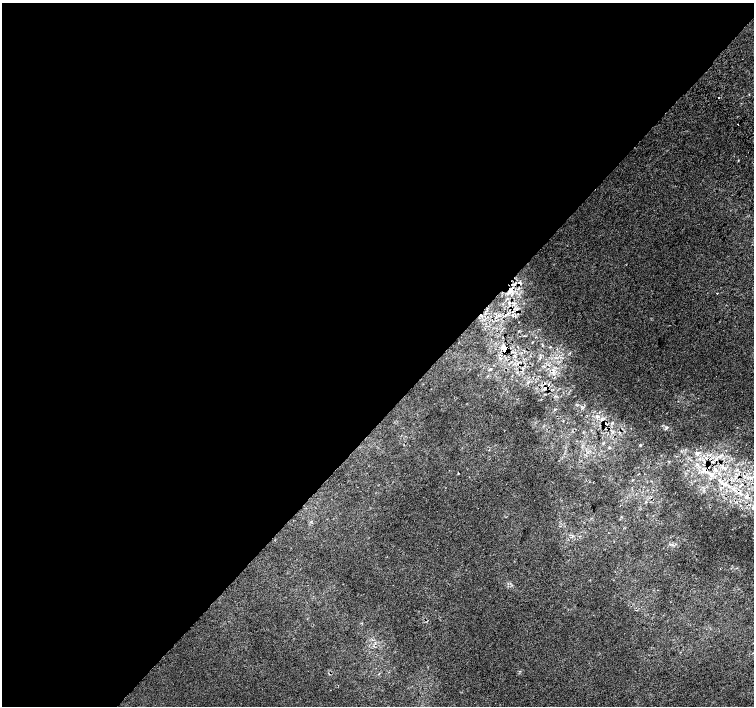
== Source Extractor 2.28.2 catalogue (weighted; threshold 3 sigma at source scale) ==
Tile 5 of 4 x 4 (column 1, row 2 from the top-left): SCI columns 36-1538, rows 3080-4486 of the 6074 x 6092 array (HDU 1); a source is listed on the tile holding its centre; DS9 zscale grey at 2 x 2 block average (1 PNG px = mean of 2 x 2 image px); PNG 756 x 708 px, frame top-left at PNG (2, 3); no overlay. Shown black and unused: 59% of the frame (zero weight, under 2 of 3 exposures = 2% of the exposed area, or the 3 px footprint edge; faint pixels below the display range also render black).
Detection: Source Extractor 2.28.2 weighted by HDU 2 'WHT'; one run over the whole footprint, this tile lists its part. Background 2.66e-04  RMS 0.0069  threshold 0.0311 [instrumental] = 3 sigma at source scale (4.5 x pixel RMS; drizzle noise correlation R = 1.50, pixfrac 1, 0.0396/0.0396 arcsec/px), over >= 5 px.
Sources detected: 49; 6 cosmic-ray / hot-pixel residue — not listed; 5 inside a brighter listed object's ellipse — not listed separately; the other 38 listed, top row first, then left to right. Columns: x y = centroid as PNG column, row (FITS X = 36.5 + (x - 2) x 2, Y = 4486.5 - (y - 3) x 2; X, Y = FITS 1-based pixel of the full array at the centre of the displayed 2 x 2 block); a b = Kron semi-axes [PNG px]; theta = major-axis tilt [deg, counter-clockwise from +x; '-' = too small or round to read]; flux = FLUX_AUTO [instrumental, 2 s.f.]
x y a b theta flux
749 95 2 2 - 0.94
719 98 2 2 - 4.1
738 125 2 2 - 4.2
519 283 7 5 16 4.6
509 292 10 3 61 6
717 294 2 2 - 2
505 350 4 3 - 33
515 356 3 3 - 2.1
556 357 3 2 - 1.5
490 369 4 3 - 2
553 370 6 3 -56 3.4
487 376 3 2 - 0.87
545 387 3 2 - 22
582 408 3 2 - 0.95
555 409 3 2 - 2
605 423 4 3 - 2
612 423 4 3 - 1.5
666 428 6 3 47 2.4
603 443 3 2 - 1.6
640 445 3 3 - 1.4
609 448 3 2 - 1
697 453 3 3 - 7.1
710 454 5 2 - 1.9
717 457 8 2 45 4.4
697 464 4 2 - 1.9
724 467 6 2 -24 3.1
708 468 2 2 - 2.6
715 470 5 4 - 3.6
458 473 2 2 - 0.84
710 474 10 5 -21 9.3
750 477 3 3 - 2.4
632 480 3 2 - 0.92
719 480 4 3 - 2.3
740 486 5 3 - 2.8
734 489 9 3 -34 6.6
746 497 5 3 - 3.2
753 508 3 3 - 1.5
621 517 3 2 - 1
Overlapping masked pixels (flux is a lower limit): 6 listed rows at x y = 519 283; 509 292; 505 350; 545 387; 605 423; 708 468
Isophote crosses this tile's border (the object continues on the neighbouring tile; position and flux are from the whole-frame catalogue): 1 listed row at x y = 753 508
Diffuse or blended objects may show on this block-average render without a row.